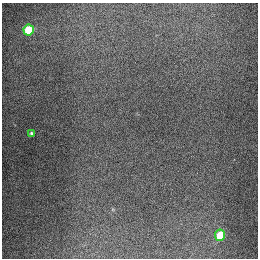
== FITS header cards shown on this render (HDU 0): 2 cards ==
NAXIS1  =                  256
NAXIS2  =                  256

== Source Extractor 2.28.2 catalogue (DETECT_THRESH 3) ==
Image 256 x 256 px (HDU 0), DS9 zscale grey, 1 PNG px = 1 image px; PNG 260 x 260 px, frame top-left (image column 1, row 256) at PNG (2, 3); each listed source drawn as its Kron ellipse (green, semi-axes under 4 px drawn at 4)
Background 1310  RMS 27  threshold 80.3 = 3 sigma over >= 5 px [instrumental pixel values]
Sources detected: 3; all 3 listed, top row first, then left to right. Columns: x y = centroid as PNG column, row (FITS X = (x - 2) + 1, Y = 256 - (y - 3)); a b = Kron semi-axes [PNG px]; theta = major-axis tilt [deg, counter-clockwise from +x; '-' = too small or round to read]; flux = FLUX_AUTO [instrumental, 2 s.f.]
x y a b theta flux
29 30 5 5 - 91000
31 133 4 3 - 2400
220 235 5 5 - 67000